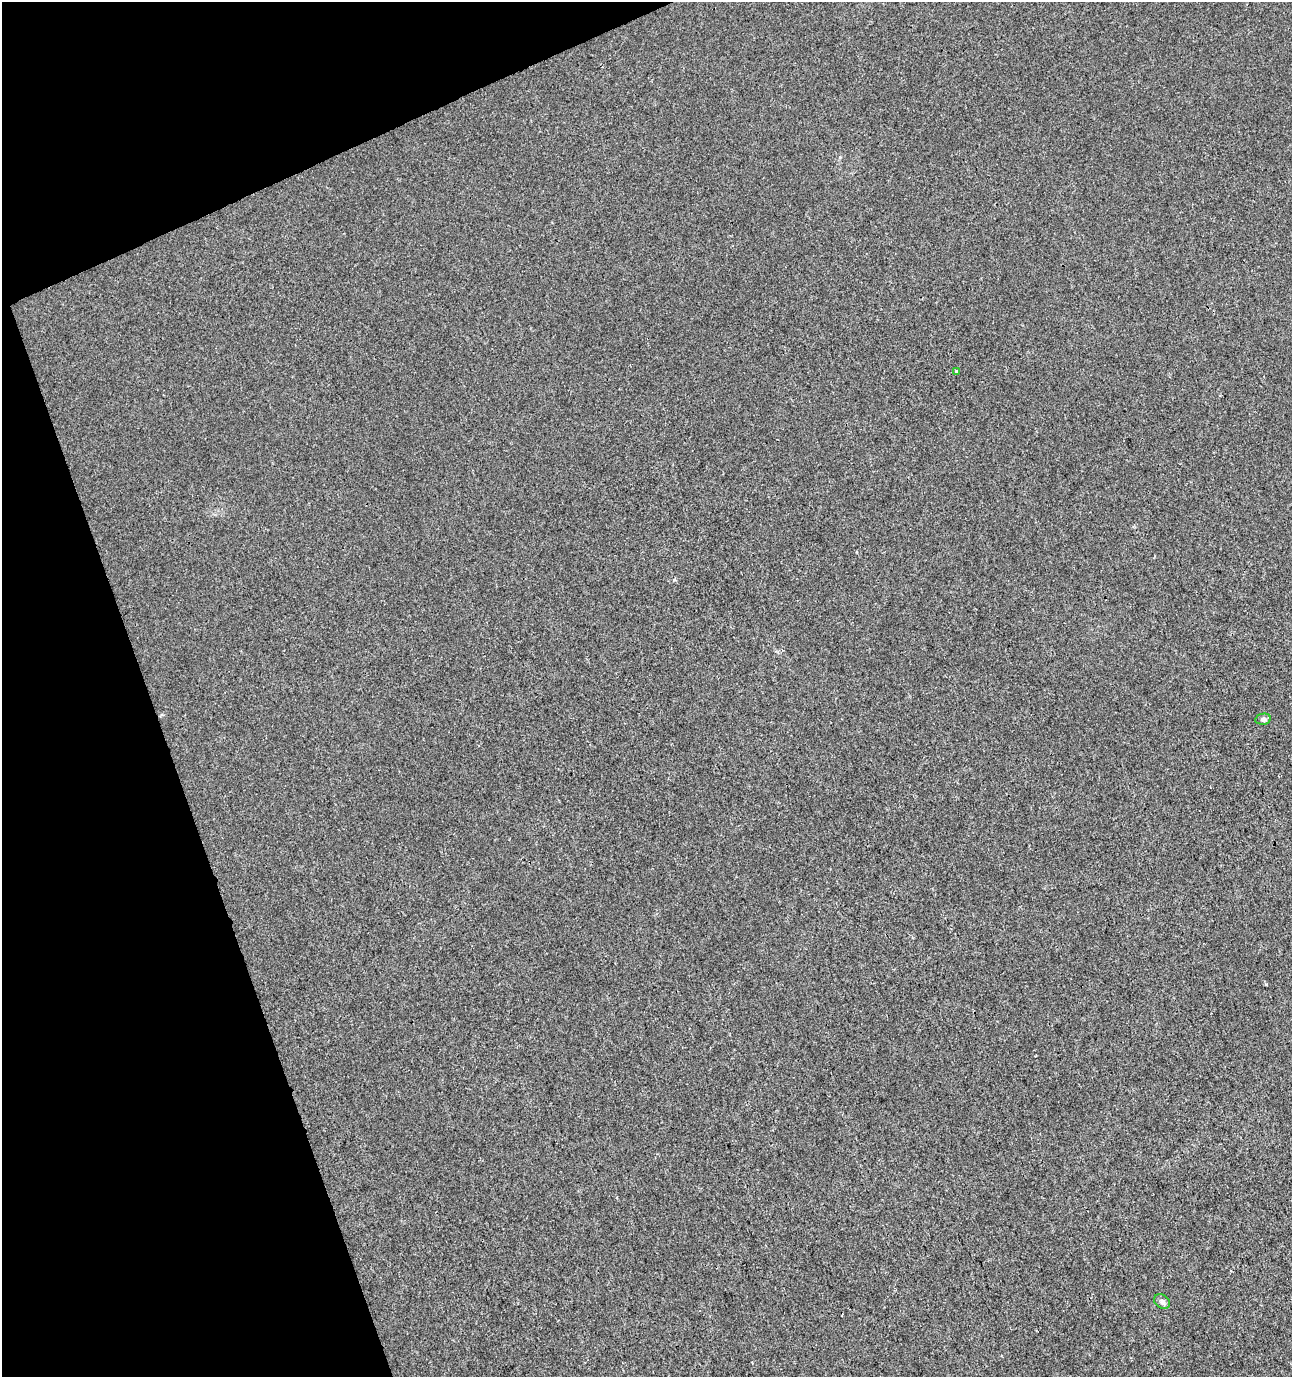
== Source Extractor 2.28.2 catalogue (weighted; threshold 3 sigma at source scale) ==
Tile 5 of 4 x 4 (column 1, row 2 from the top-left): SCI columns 153-1442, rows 2795-4169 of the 5412 x 5593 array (HDU 1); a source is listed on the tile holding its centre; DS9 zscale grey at full resolution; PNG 1294 x 1379 px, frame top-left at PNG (2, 2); each listed source drawn as its Kron ellipse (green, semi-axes under 4 px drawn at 4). Shown black and unused: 18% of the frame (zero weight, under 3 of 4 exposures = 4% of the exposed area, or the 3 px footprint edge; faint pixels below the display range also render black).
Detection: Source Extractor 2.28.2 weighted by HDU 2 'WHT'; one run over the whole footprint, this tile lists its part. Background 0.00131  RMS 0.0027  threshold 0.0123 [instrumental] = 3 sigma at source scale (4.5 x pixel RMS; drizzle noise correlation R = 1.50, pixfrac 1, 0.0396/0.0396 arcsec/px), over >= 5 px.
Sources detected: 3; all 3 listed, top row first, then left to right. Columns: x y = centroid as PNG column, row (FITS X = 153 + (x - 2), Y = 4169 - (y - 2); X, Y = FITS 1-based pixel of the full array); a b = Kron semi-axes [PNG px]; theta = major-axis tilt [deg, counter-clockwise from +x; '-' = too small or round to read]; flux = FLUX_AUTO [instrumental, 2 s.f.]
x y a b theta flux
956 371 4 3 - 1
1263 719 8 5 11 0.69
1162 1301 9 6 -37 0.89